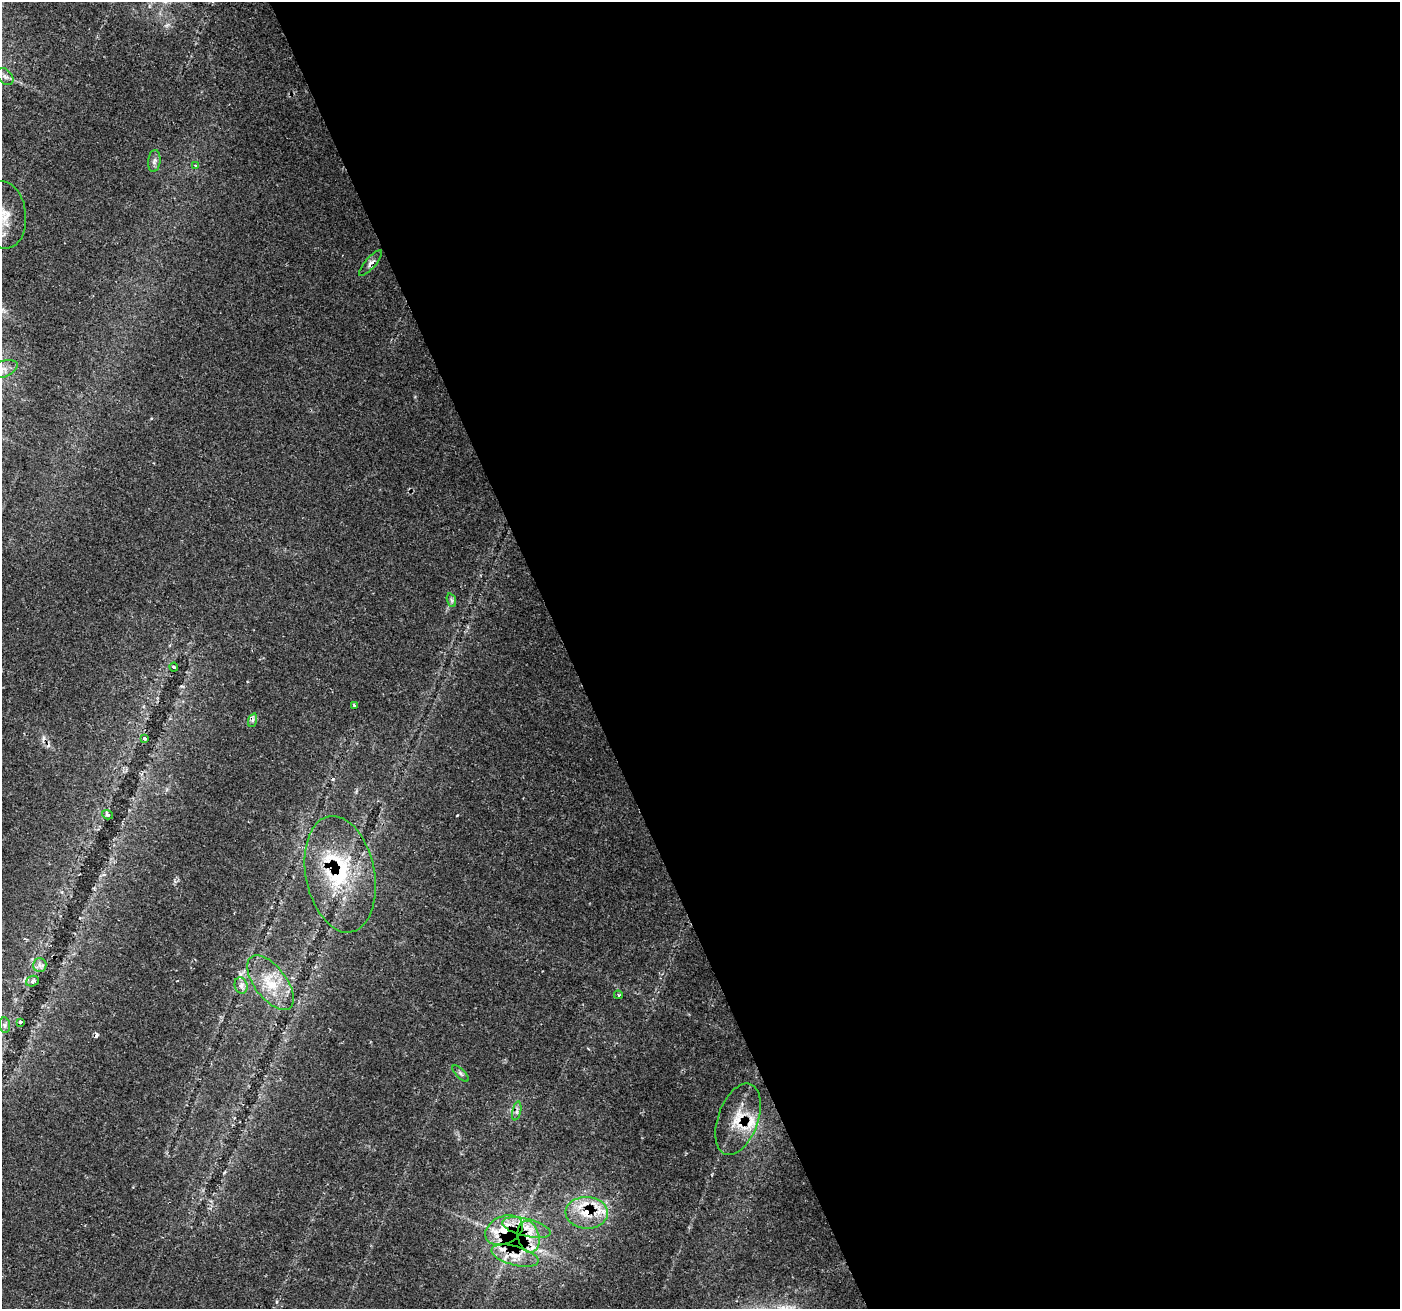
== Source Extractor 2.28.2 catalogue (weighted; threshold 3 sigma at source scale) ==
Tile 8 of 4 x 4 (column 4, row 2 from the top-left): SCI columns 4197-5594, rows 2755-4061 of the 5594 x 5449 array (HDU 1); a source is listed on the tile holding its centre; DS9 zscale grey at full resolution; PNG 1402 x 1311 px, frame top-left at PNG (2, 2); each listed source drawn as its Kron ellipse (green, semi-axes under 4 px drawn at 4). Shown black and unused: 59% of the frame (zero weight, under 2 of 3 exposures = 1% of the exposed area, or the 3 px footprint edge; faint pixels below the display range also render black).
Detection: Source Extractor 2.28.2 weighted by HDU 2 'WHT'; one run over the whole footprint, this tile lists its part. Background 0.0408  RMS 0.0038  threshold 0.017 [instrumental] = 3 sigma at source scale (4.5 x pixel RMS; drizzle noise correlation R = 1.50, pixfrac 1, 0.0396/0.0396 arcsec/px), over >= 5 px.
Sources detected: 37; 3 cosmic-ray / hot-pixel residue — neither listed nor drawn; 6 inside a brighter listed object's ellipse — not listed separately; the other 28 listed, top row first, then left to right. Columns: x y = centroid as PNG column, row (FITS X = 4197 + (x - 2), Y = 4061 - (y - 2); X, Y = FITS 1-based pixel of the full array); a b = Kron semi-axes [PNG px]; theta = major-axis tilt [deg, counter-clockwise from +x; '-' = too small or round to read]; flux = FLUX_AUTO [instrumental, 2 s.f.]
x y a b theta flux
5 77 10 6 -48 1.6
154 161 11 6 84 1.4
196 166 4 4 - 0.43
4 215 34 22 -84 13
371 263 16 5 49 1.7
2 369 16 8 20 3
451 600 7 4 -70 0.76
174 667 4 4 - 0.57
354 705 4 3 - 0.39
253 720 7 4 71 0.8
145 739 4 3 - 0.78
108 815 6 4 -20 0.65
340 874 59 34 -79 34
40 965 7 6 - 1.4
32 981 6 5 - 0.76
270 983 32 16 -53 12
241 985 8 6 -75 1.6
618 995 4 3 - 0.55
20 1022 4 3 - 0.64
5 1025 8 5 -83 0.99
460 1073 10 4 -45 0.79
517 1111 10 4 77 1
738 1119 37 20 70 11
587 1213 21 16 -1 11
526 1228 25 9 -13 7.1
504 1230 20 13 24 10
528 1237 16 10 -77 6.4
515 1256 24 9 -15 6.4
Overlapping masked pixels (flux is a lower limit): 8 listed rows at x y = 371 263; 340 874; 738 1119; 587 1213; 526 1228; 504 1230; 528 1237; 515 1256
Isophote crosses this tile's border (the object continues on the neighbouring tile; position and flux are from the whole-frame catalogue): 3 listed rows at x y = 5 77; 4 215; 2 369